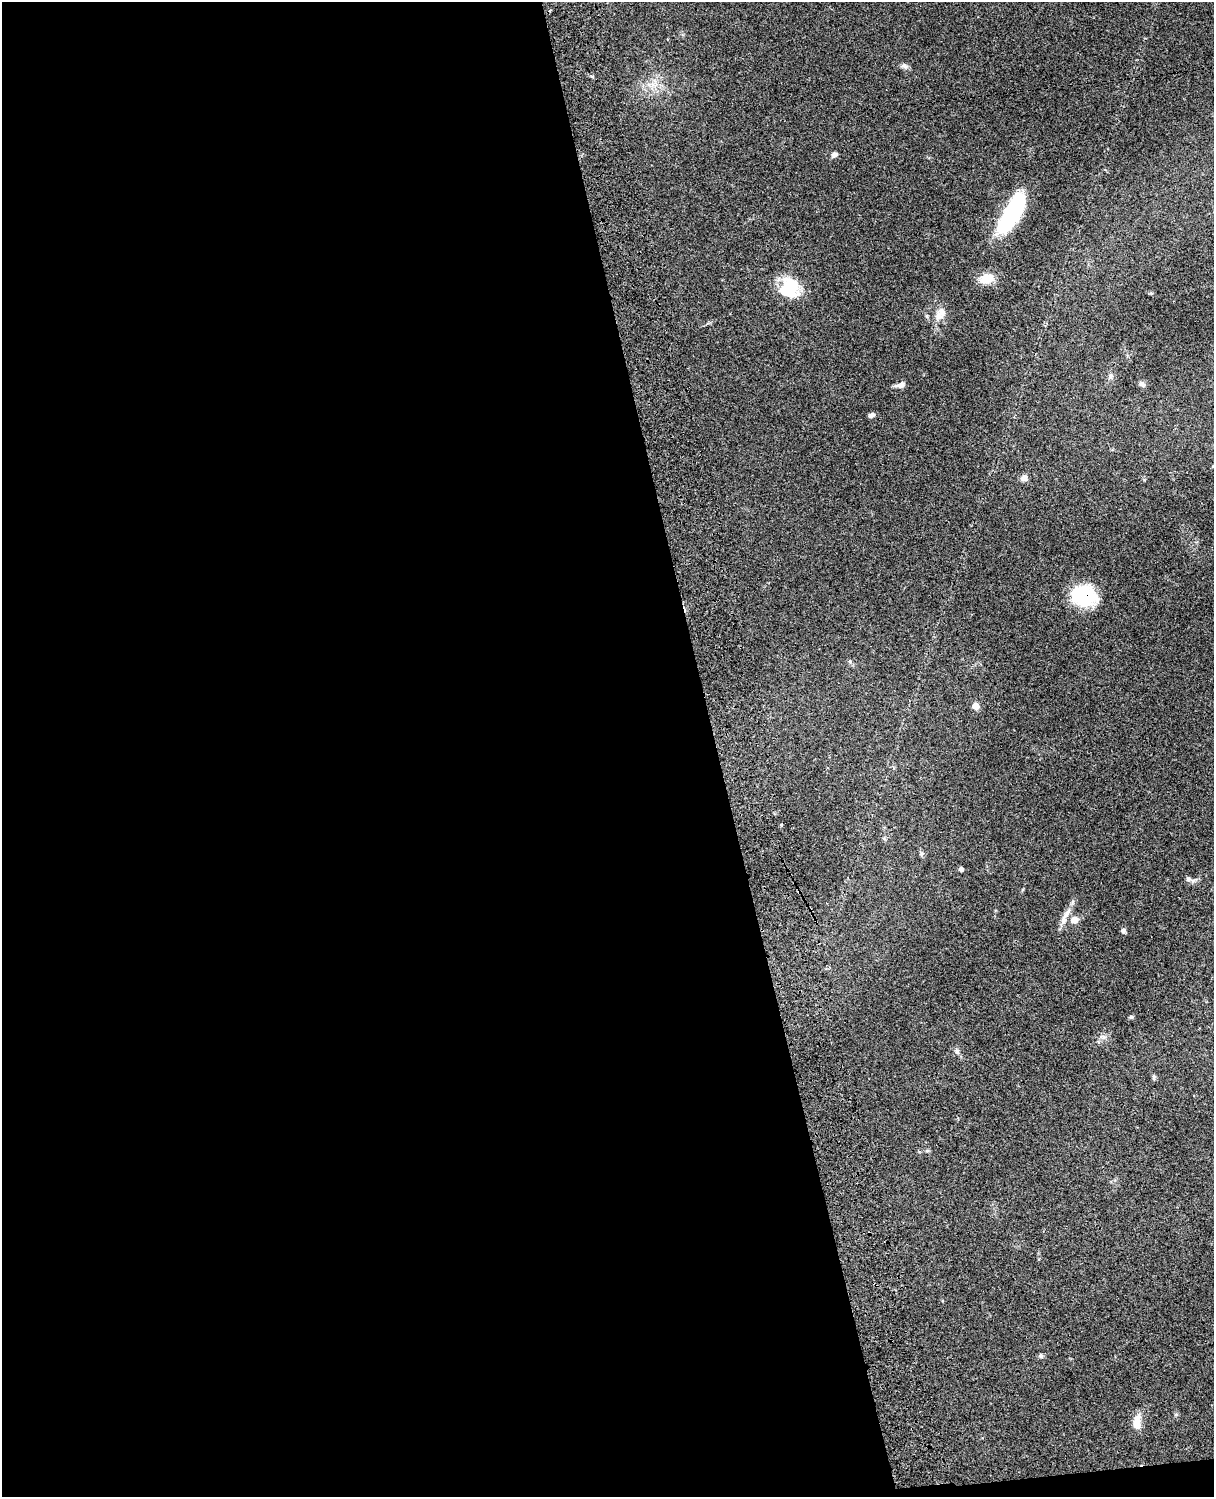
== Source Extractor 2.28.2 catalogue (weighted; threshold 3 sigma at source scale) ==
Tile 9 of 4 x 3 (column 1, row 3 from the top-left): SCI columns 121-1332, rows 278-1772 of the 5087 x 4927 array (HDU 1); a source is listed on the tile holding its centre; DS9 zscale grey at full resolution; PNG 1216 x 1499 px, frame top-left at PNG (2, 2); no overlay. Shown black and unused: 59% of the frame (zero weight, under 3 of 4 exposures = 6% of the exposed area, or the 3 px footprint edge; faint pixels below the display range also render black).
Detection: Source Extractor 2.28.2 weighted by HDU 2 'WHT'; one run over the whole footprint, this tile lists its part. Background 0.0823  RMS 0.006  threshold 0.0271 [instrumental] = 3 sigma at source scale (4.5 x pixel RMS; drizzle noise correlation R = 1.50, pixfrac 1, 0.05/0.05 arcsec/px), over >= 5 px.
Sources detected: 26; all 26 listed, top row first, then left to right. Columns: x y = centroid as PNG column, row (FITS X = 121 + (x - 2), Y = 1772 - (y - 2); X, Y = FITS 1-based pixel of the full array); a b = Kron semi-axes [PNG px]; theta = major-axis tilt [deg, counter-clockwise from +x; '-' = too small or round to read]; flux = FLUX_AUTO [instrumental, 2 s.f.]
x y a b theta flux
904 66 10 6 -18 1.8
654 85 12 5 -26 3.2
835 155 9 6 23 1.7
1011 214 43 14 58 66
987 278 21 12 13 8.1
789 288 22 19 -65 25
942 312 13 13 - 5.6
1110 376 6 6 - 1.4
1142 384 9 5 -40 1.6
901 385 11 6 16 3.3
871 415 7 5 27 1.9
1024 478 7 7 - 3.2
1084 596 25 20 -12 35
975 706 5 5 - 11
961 869 4 4 - 2.4
1188 879 8 6 -55 2
1065 916 29 7 62 5.7
1074 920 9 8 - 4.5
1123 931 6 5 - 1.8
1131 1017 6 5 - 0.83
1103 1037 11 6 -13 2.2
957 1051 8 6 -75 1.8
1154 1077 7 4 74 1
927 1151 6 4 1 0.88
1041 1356 6 6 - 1.4
1137 1422 19 9 85 7.5
Overlapping masked pixels (flux is a lower limit): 1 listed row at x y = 1084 596